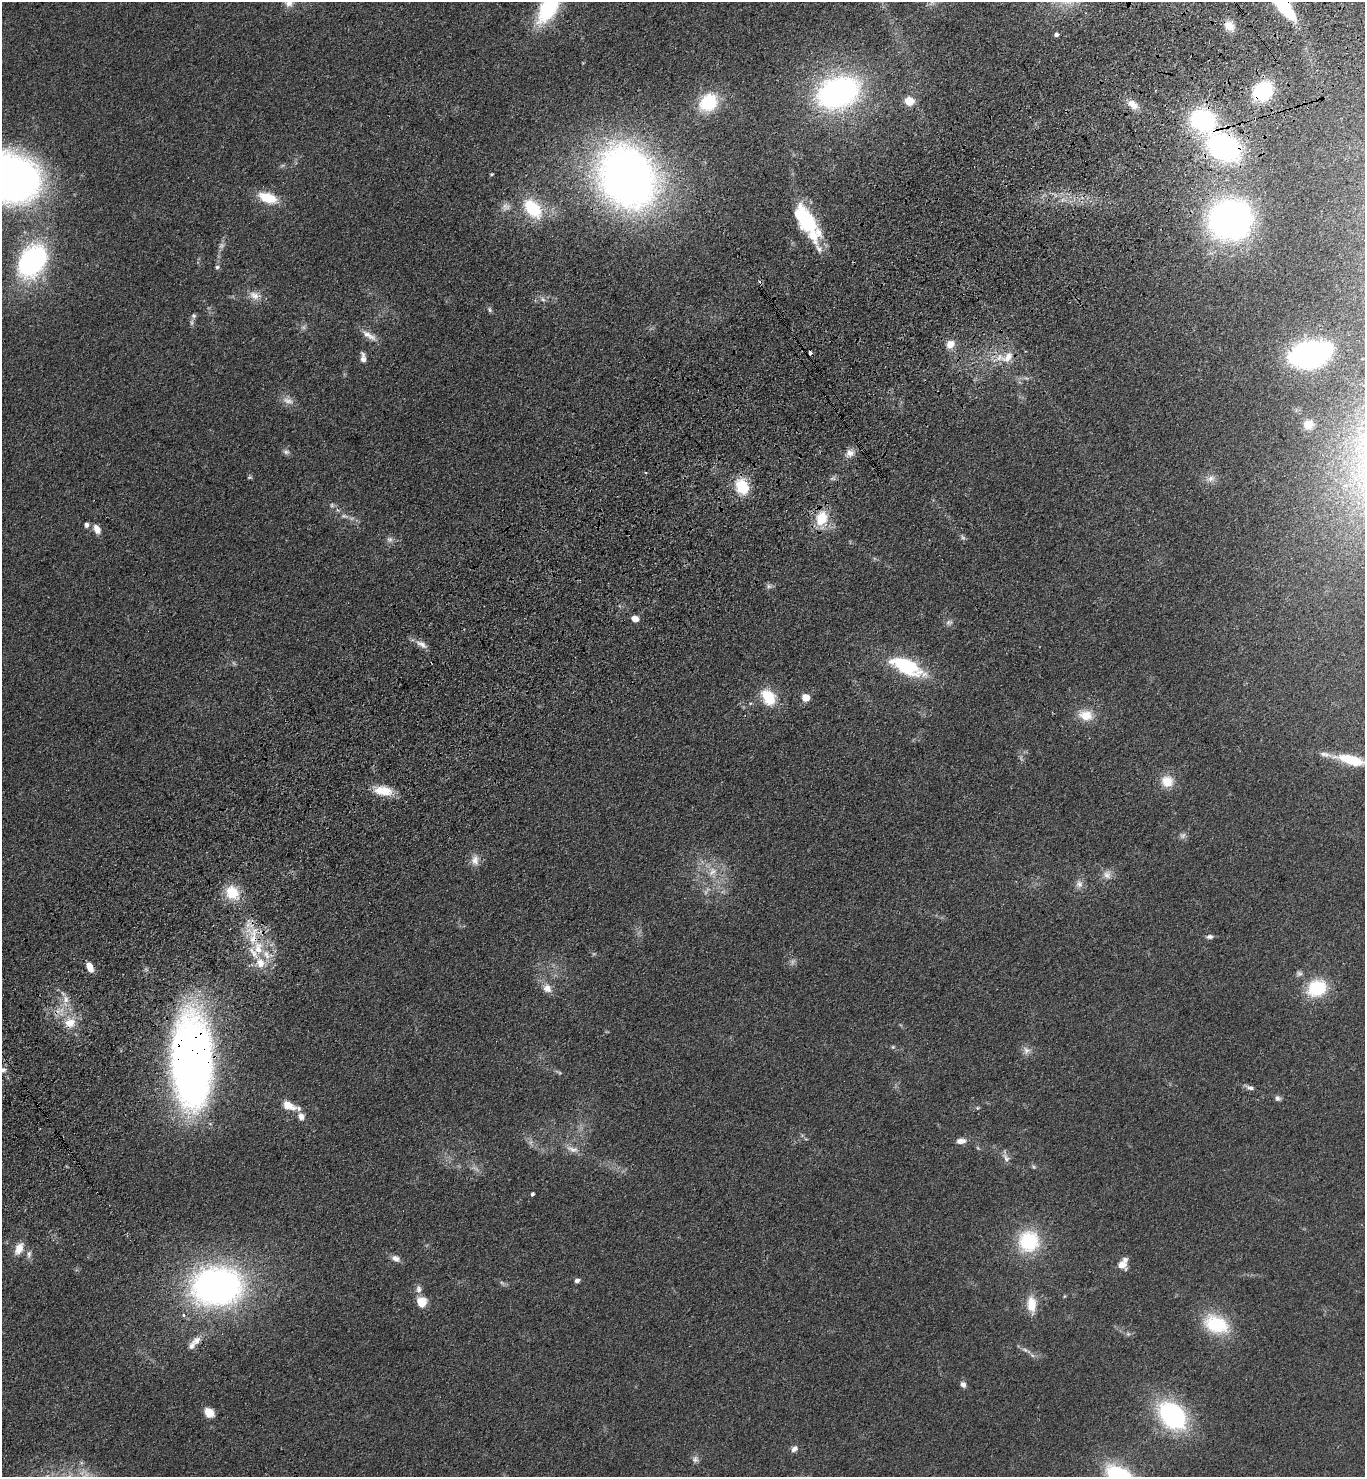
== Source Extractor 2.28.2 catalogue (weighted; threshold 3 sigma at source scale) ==
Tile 10 of 4 x 4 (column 2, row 3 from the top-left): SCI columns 1735-3097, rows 1569-3043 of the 6055 x 6086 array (HDU 1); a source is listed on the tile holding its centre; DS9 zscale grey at full resolution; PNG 1367 x 1479 px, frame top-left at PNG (2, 2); no overlay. Shown black and unused: <1% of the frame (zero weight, under 3 of 4 exposures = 6% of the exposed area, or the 3 px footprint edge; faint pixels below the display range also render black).
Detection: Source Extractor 2.28.2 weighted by HDU 2 'WHT'; one run over the whole footprint, this tile lists its part. Background 0.0995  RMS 0.0068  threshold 0.0306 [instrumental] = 3 sigma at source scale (4.5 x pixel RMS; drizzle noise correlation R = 1.50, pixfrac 1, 0.05/0.05 arcsec/px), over >= 5 px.
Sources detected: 125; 10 too faint to see at this stretch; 1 inside a brighter object's white glare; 1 cosmic-ray / hot-pixel residue — not listed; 10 inside a brighter listed object's ellipse — not listed separately; the other 103 listed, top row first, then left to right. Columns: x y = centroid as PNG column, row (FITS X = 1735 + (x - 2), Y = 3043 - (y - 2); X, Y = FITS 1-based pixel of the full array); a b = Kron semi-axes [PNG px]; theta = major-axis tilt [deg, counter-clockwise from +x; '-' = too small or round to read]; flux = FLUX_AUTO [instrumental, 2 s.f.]
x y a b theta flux
289 3 12 12 - 6.1
549 6 37 16 60 65
1283 6 25 8 -50 61
1229 26 11 8 -42 6.2
1056 34 4 4 - 2.1
1263 91 16 13 35 54
838 92 32 22 21 230
909 101 10 9 - 9.9
708 102 23 19 40 29
1133 104 16 9 -42 6.8
1202 120 25 21 -18 77
1224 147 29 21 -31 140
491 174 4 3 - 0.78
9 177 54 39 -23 410
627 177 55 45 -59 510
268 198 21 11 -19 19
533 208 26 17 -47 32
1230 220 27 25 12 350
807 222 39 18 -65 49
32 261 35 25 56 120
217 267 6 5 - 1.3
254 295 16 11 -30 6.5
543 299 7 5 -44 1.9
490 310 8 5 -61 1.4
193 316 7 6 - 1.9
369 335 25 8 -33 6.2
950 344 11 10 - 6.4
810 353 4 3 - 11
1309 354 27 18 8 190
1007 357 22 12 38 12
363 358 13 6 -85 3.6
1308 424 10 9 - 7.6
286 452 9 6 -18 2.1
850 453 12 10 12 4.8
250 477 6 4 42 0.95
1211 478 13 7 18 4.3
833 479 7 4 -19 1.4
742 486 16 13 -63 25
344 516 11 6 -6 2.8
821 519 20 14 78 21
86 525 6 6 - 2
97 529 11 7 -66 5.4
390 539 9 7 -1 2.4
769 586 8 6 -22 1.9
635 619 6 5 - 7.2
949 623 10 7 -9 2.5
422 644 19 7 -31 4.8
907 667 47 18 -24 46
768 697 17 12 -57 23
805 698 5 5 - 15
1086 715 19 14 -14 12
1351 760 35 10 -15 26
1167 781 15 13 -18 11
383 791 24 11 -8 14
475 860 16 10 -88 5.7
712 872 15 10 47 8.1
1107 875 12 11 - 5
1079 884 11 9 -78 4
232 892 19 16 -50 18
253 936 30 11 84 18
1209 937 9 5 8 2.3
260 963 15 13 -68 10
89 967 11 7 -59 6.5
1299 973 8 7 - 2
547 988 12 11 - 5.8
1317 988 22 18 28 33
66 999 11 7 -81 4.6
70 1023 15 13 7 11
893 1047 5 5 - 1
1026 1050 10 9 - 3.8
192 1059 75 31 -89 540
3 1070 9 7 -7 2.5
1250 1088 10 6 -15 2.7
1278 1098 8 7 - 2
289 1106 18 10 -23 8.9
977 1108 5 4 - 0.9
301 1117 12 8 -78 4.1
961 1141 11 6 2 4.5
978 1148 6 3 -71 0.85
573 1149 20 8 -17 5.4
1006 1158 13 6 -61 3.4
1034 1167 7 5 -36 1.1
532 1194 4 3 - 1.3
1029 1241 28 27 - 41
19 1249 16 9 65 7.9
29 1254 11 7 85 2.9
396 1258 12 8 -25 3.7
1122 1265 10 9 - 6.4
577 1281 5 4 - 2.7
502 1283 8 4 -37 1.4
217 1286 38 29 3 330
419 1289 13 8 -89 3.4
421 1302 11 10 - 11
1031 1304 20 11 -86 13
1216 1324 31 20 -23 38
1128 1334 5 5 - 1.2
196 1340 14 10 31 5.6
1025 1350 9 4 -35 2.1
963 1384 8 6 -58 2.6
209 1413 11 9 -39 8.2
1172 1415 24 17 -45 120
794 1449 8 7 - 3.2
695 1459 9 8 - 2.6
Overlapping masked pixels (flux is a lower limit): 10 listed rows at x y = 1283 6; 1263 91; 838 92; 1202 120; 1224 147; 627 177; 810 353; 253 936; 70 1023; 192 1059
Isophote crosses this tile's border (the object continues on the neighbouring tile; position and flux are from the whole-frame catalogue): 6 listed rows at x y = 289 3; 549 6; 1283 6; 9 177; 1351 760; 3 1070